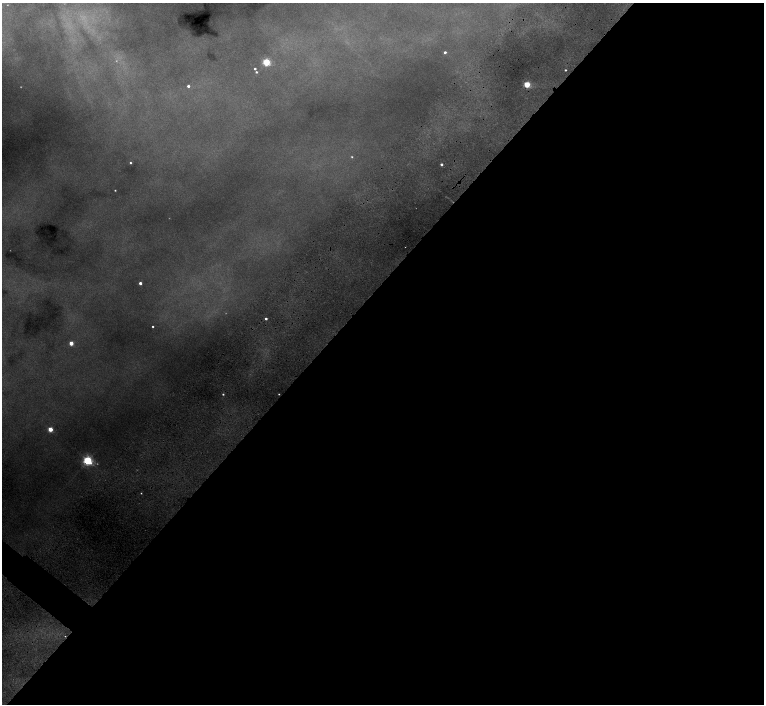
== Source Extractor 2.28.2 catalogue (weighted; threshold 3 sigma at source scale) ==
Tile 12 of 4 x 4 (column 4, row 3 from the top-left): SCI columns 4573-6095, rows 1568-2970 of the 6097 x 6082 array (HDU 1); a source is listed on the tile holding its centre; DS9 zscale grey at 2 x 2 block average (1 PNG px = mean of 2 x 2 image px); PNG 766 x 706 px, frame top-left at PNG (2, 3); no overlay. Shown black and unused: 59% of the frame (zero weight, under 4 of 8 exposures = <1% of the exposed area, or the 3 px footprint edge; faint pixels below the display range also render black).
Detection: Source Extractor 2.28.2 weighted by HDU 2 'WHT'; one run over the whole footprint, this tile lists its part. Background 0.125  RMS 0.0062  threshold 0.0254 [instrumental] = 3 sigma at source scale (4.09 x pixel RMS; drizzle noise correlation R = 1.36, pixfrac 0.8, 0.05/0.05 arcsec/px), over >= 5 px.
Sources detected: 24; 3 too faint to see at this stretch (2 x 2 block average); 2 cosmic-ray / hot-pixel residue — not listed; the other 19 listed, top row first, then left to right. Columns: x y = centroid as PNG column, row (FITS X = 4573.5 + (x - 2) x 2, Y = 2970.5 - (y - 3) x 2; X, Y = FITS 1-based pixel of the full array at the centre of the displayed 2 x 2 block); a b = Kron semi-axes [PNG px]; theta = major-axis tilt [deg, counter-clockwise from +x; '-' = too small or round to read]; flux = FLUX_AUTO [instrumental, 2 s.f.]
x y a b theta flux
445 52 2 2 - 3.7
266 62 3 3 - 120
255 69 2 2 - 2.2
565 70 2 2 - 1.6
256 72 3 2 - 1.9
527 84 3 3 - 68
188 86 2 2 - 4
352 157 3 2 - 1.3
130 163 2 2 - 1.6
441 164 2 2 - 3.7
115 190 2 2 - 1
140 283 2 2 - 6.7
266 319 2 2 - 3.1
153 326 2 2 - 1.6
71 343 3 2 - 23
223 394 2 2 - 1.6
50 429 3 3 - 35
87 460 3 3 - 250
141 493 2 2 - 0.87